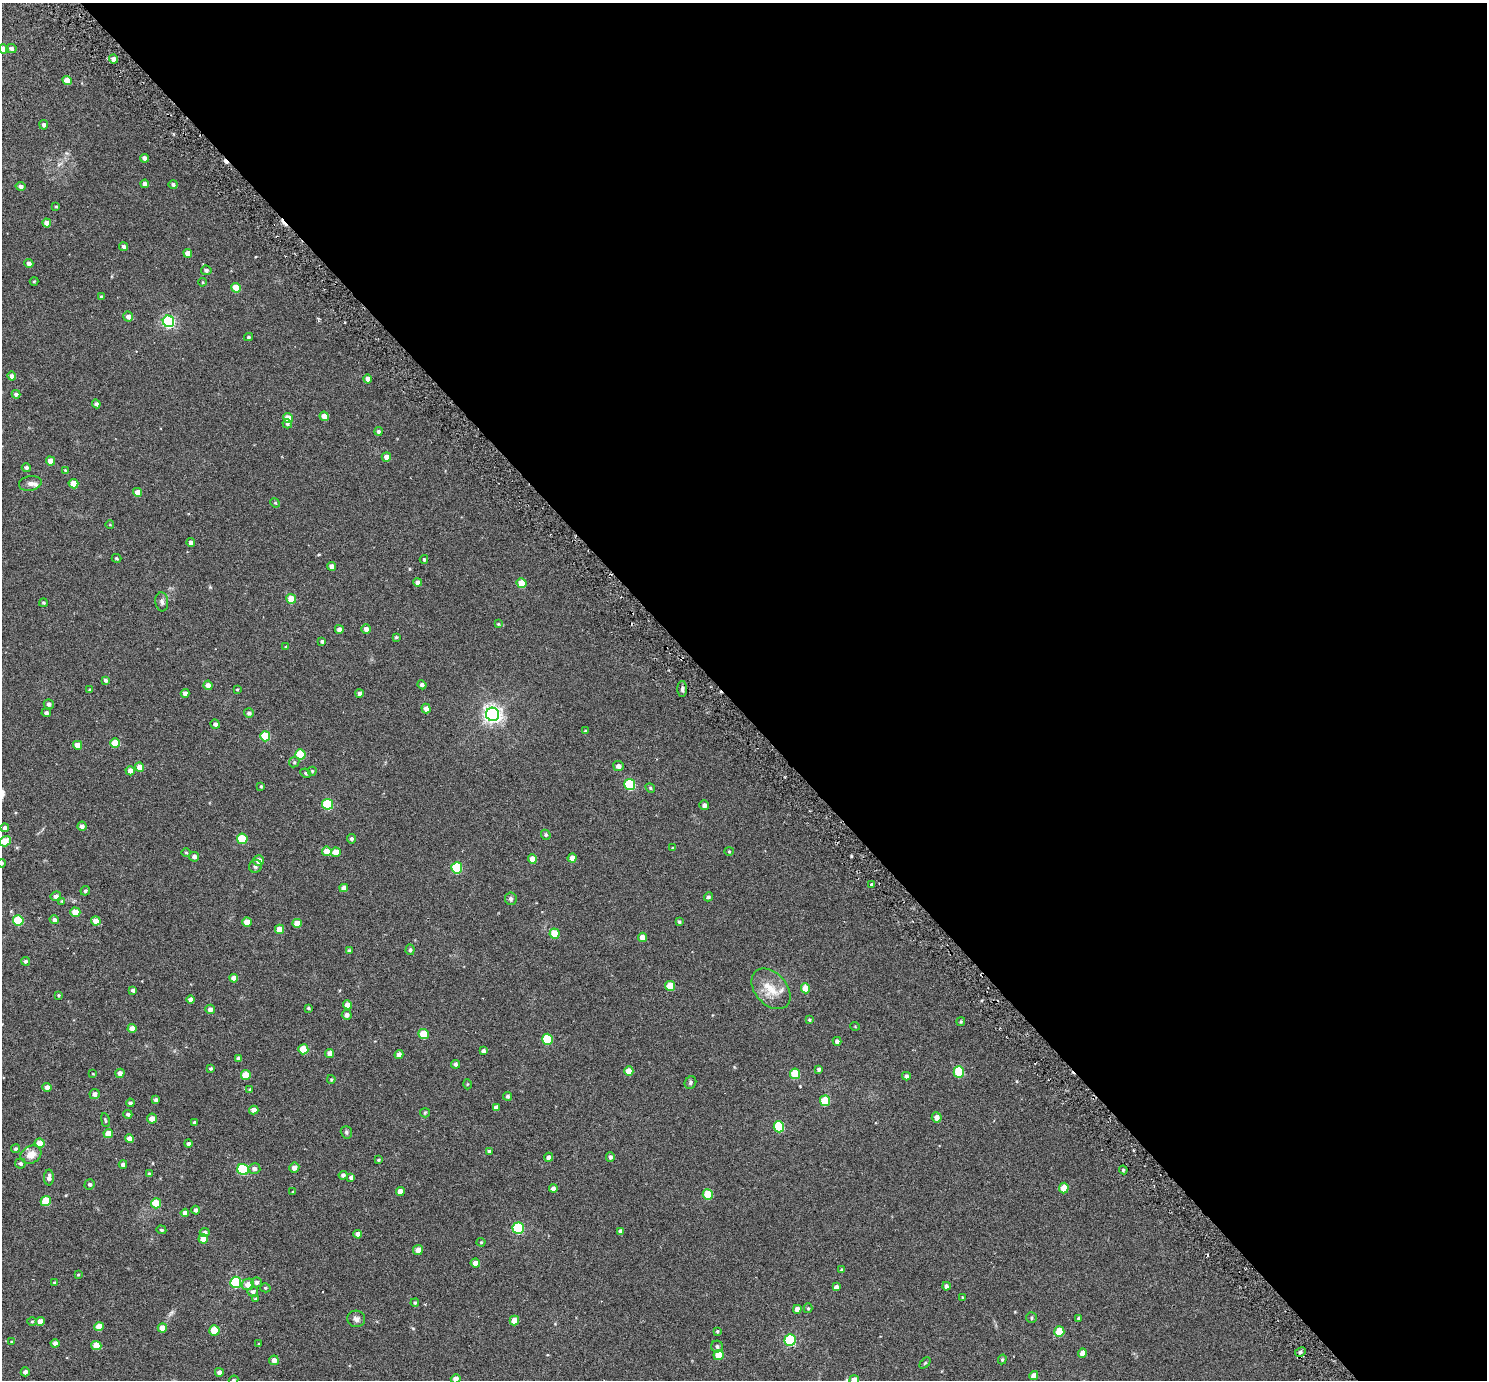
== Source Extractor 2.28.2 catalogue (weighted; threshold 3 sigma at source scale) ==
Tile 8 of 4 x 4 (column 4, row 2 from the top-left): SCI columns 4523-6007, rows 2967-4344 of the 6069 x 6069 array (HDU 1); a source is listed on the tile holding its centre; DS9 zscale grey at full resolution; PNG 1489 x 1382 px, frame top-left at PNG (2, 3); each listed source drawn as its Kron ellipse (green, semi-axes under 4 px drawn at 4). Shown black and unused: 52% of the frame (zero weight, under 3 of 6 exposures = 3% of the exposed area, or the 3 px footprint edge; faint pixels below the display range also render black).
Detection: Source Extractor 2.28.2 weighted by HDU 2 'WHT'; one run over the whole footprint, this tile lists its part. Background 0.0263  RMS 0.0071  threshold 0.029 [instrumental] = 3 sigma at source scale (4.09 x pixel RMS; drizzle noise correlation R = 1.36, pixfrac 0.8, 0.05/0.05 arcsec/px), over >= 5 px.
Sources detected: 263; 3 cosmic-ray / hot-pixel residue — neither listed nor drawn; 2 inside a brighter listed object's ellipse — not listed separately; the other 258 listed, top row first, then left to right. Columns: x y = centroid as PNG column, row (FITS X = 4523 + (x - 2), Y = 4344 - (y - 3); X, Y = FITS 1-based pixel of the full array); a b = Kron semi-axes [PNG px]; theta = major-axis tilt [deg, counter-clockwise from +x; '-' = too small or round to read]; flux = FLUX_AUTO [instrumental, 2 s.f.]
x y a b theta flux
4 49 5 4 - 7.7
11 49 5 4 - 1.8
113 59 4 4 - 3.3
67 80 5 4 - 6
44 125 5 4 - 1.3
145 158 4 4 - 2.7
145 184 4 4 - 2.3
173 185 4 4 - 1.2
20 186 5 4 - 2.1
56 207 4 3 - 0.61
47 223 4 4 - 4.5
123 246 5 4 - 1.5
188 253 4 4 - 4.4
29 263 4 4 - 2.3
206 270 5 4 - 1.6
34 281 4 4 - 0.56
203 282 4 3 - 0.53
236 288 5 4 - 9.5
101 296 3 3 - 0.53
128 316 5 5 - 2.7
168 321 6 5 - 82
248 337 4 3 - 0.78
12 376 4 4 - 2.2
368 379 4 4 - 3.7
16 394 4 4 - 1.5
96 404 4 4 - 1.5
324 416 5 4 - 4.6
288 418 5 4 - 8.3
287 424 5 4 - 1.2
378 431 4 4 - 1.2
386 457 5 4 - 3.2
50 461 4 4 - 5.2
26 467 4 4 - 1.4
65 470 3 3 - 0.37
30 483 11 7 10 2.3
73 484 5 4 - 8.3
137 492 4 4 - 4.8
275 503 5 4 - 0.62
110 525 4 3 - 0.37
191 543 4 4 - 2.9
116 558 5 3 - 0.69
424 559 4 3 - 0.75
332 566 4 4 - 3.2
418 582 4 4 - 2.7
522 583 5 5 - 12
291 599 5 5 - 12
162 602 9 6 -85 1.7
43 603 4 3 - 0.62
498 624 4 4 - 0.56
339 629 4 4 - 2.4
366 629 4 4 - 2.1
396 637 4 3 - 0.72
322 641 3 3 - 1.1
286 646 4 3 - 0.43
105 680 4 4 - 1.2
208 685 4 4 - 3.3
422 685 4 4 - 1.5
237 689 3 2 - 0.5
682 689 8 5 -90 1.5
90 690 4 3 - 0.85
185 693 4 4 - 2.4
359 693 4 4 - 1.7
49 704 5 5 - 1.6
426 709 5 4 - 3.3
46 713 5 4 - 1.3
249 713 5 5 - 1.5
493 714 7 6 - 240
215 724 5 4 - 1.7
585 731 4 3 - 0.71
265 736 5 5 - 16
115 743 5 4 - 12
78 745 4 4 - 6.1
300 754 5 5 - 21
294 762 5 5 - 0.9
618 766 5 5 - 2.4
140 767 4 4 - 5.8
130 771 5 4 - 3.7
312 771 4 4 - 0.64
306 773 5 4 - 0.71
630 785 5 5 - 37
261 786 4 3 - 0.73
650 788 5 4 - 0.8
327 804 5 5 - 28
704 805 5 4 - 2
82 826 4 4 - 1.9
5 828 4 4 - 1.6
546 835 5 4 - 1
242 839 5 5 - 19
351 839 4 4 - 1.1
5 841 6 5 - 12
673 848 4 4 - 0.55
327 851 5 4 - 6.1
729 851 4 4 - 0.58
336 852 5 4 - 5.3
186 853 4 3 - 0.49
194 857 5 4 - 1.6
572 858 4 4 - 4.2
532 859 5 4 - 4.7
259 860 5 5 - 3.8
2 863 4 3 - 0.68
255 866 7 6 - 1.3
457 868 5 5 - 38
872 884 4 3 - 1.1
344 888 4 4 - 3.1
85 891 5 4 - 1.1
56 896 5 4 - 2.1
708 897 4 4 - 1
511 899 6 5 - 1.4
62 901 4 4 - 0.51
75 912 5 4 - 9.1
18 920 5 5 - 26
54 920 4 4 - 1.5
96 921 5 4 - 5.6
247 922 5 4 - 6.2
679 922 4 3 - 0.71
297 923 4 4 - 7
279 929 4 4 - 6.1
554 934 5 5 - 13
642 937 4 4 - 4
349 950 4 4 - 0.76
410 950 5 4 - 0.89
25 961 4 4 - 1.1
234 978 4 4 - 3.8
670 986 5 5 - 12
805 988 5 4 - 8.3
771 989 23 16 -48 11
133 990 4 3 - 1.4
58 995 4 3 - 0.68
190 999 4 4 - 2.2
348 1005 4 4 - 5
308 1008 3 3 - 0.69
210 1009 4 4 - 2.5
347 1015 5 5 - 2.4
809 1020 4 3 - 0.57
961 1022 4 4 - 0.75
855 1026 5 3 - 0.43
132 1028 4 4 - 4
424 1034 5 5 - 14
547 1039 5 5 - 26
837 1041 4 4 - 1.9
303 1049 5 5 - 13
483 1051 4 3 - 1.5
330 1053 4 4 - 4.4
399 1055 4 4 - 3
238 1058 4 4 - 2
455 1064 4 4 - 1.3
211 1068 3 3 - 0.83
819 1069 4 4 - 1.3
629 1071 5 4 - 7
959 1072 6 5 - 23
120 1073 4 4 - 2.8
93 1074 4 2 - 0.39
795 1074 5 5 - 17
246 1075 5 5 - 12
906 1076 4 4 - 1.4
331 1079 4 3 - 0.61
690 1083 6 5 - 1.1
467 1084 5 3 - 0.51
47 1087 4 4 - 3.1
250 1089 4 3 - 0.48
95 1094 5 5 - 2.2
507 1096 4 4 - 1.2
156 1100 4 3 - 1.4
825 1101 5 5 - 19
130 1103 4 4 - 1.4
496 1107 4 4 - 2.6
254 1110 5 4 - 3.6
425 1113 5 4 - 0.67
128 1114 4 4 - 1.3
937 1117 5 5 - 3.6
152 1119 5 5 - 3.6
105 1120 7 3 -78 0.66
194 1123 4 3 - 1.5
779 1127 5 5 - 28
346 1132 6 5 - 1
108 1133 4 4 - 6.3
129 1139 4 4 - 4.9
40 1143 5 4 - 7.1
188 1144 4 4 - 1.3
15 1149 5 4 - 0.91
489 1151 4 4 - 0.97
31 1155 11 8 28 5.8
549 1157 4 4 - 1.9
610 1157 5 4 - 1.3
378 1160 4 3 - 0.68
20 1163 5 5 - 1.3
123 1164 4 4 - 1.7
294 1167 5 5 - 3.1
243 1169 6 5 - 33
254 1169 6 5 - 1.8
1123 1170 4 4 - 0.69
149 1174 4 4 - 0.66
343 1175 4 4 - 1.6
351 1177 4 4 - 1.9
49 1178 8 5 89 2.2
90 1184 5 5 - 1.1
1064 1188 5 4 - 8.5
553 1189 4 4 - 2.5
400 1191 4 4 - 4.4
293 1192 3 2 - 0.44
708 1194 5 5 - 17
46 1201 5 5 - 15
156 1203 5 5 - 12
196 1210 4 4 - 1.5
185 1213 4 4 - 3.5
518 1228 6 5 - 42
161 1230 5 4 - 0.8
620 1231 4 4 - 2.3
205 1233 5 4 - 2
358 1234 4 4 - 3.2
203 1239 5 4 - 6.5
481 1242 4 4 - 0.6
418 1250 5 4 - 3.5
475 1263 5 4 - 3.5
842 1270 4 4 - 1.2
78 1275 3 3 - 0.52
236 1282 5 5 - 46
256 1282 5 5 - 1.6
54 1283 4 4 - 0.8
248 1284 6 5 - 4.7
946 1286 4 4 - 1.6
836 1287 4 4 - 1.9
265 1288 5 4 - 0.85
253 1292 5 5 - 1.7
963 1297 4 3 - 0.49
255 1299 4 4 - 0.61
415 1303 4 3 - 0.7
808 1308 5 4 - 0.83
797 1309 4 4 - 3.1
1032 1318 5 5 - 0.87
1079 1318 4 3 - 0.94
356 1319 9 8 - 2.2
40 1321 4 4 - 4.3
514 1321 5 4 - 5.7
32 1322 5 3 - 0.54
99 1327 5 4 - 6.5
162 1328 4 4 - 5.3
214 1330 5 5 - 14
717 1331 4 3 - 0.66
1059 1332 5 5 - 13
790 1340 6 5 - 49
11 1342 4 3 - 0.46
55 1343 4 4 - 1.8
259 1344 3 3 - 0.49
96 1346 5 4 - 7.9
717 1346 6 5 - 1.4
1300 1352 5 4 - 1.3
1082 1353 5 4 - 3.7
718 1355 5 5 - 9.2
1002 1359 5 4 - 0.71
274 1360 5 5 - 2.8
925 1363 6 4 45 0.76
25 1372 4 4 - 2.1
219 1372 4 4 - 2.2
1034 1376 5 4 - 3.1
456 1379 5 4 - 3
233 1380 5 3 - 0.7
854 1380 5 4 - 3.5
Isophote crosses this tile's border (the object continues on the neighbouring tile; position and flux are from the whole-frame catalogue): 6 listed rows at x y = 4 49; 5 841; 2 863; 456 1379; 233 1380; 854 1380